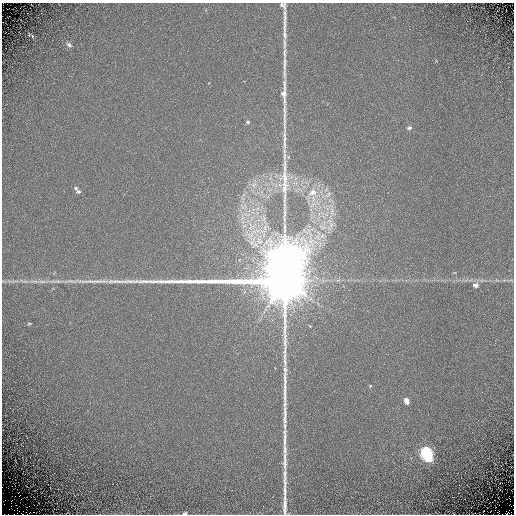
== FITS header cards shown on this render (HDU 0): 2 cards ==
NAXIS1  =                  512 / Required FITS header
NAXIS2  =                  512 / Required FITS header

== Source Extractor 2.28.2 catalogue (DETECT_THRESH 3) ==
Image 512 x 512 px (HDU 0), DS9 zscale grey, 1 PNG px = 1 image px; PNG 516 x 516 px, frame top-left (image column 1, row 512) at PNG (2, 3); no overlay
Background -0.724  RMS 0.96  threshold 2.89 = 3 sigma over >= 5 px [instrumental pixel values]
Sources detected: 19; all 19 listed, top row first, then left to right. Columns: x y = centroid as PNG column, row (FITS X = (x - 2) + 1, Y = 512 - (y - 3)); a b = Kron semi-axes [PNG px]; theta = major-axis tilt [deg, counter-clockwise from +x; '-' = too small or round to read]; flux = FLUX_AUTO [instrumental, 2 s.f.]
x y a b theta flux
32 36 5 3 - 63
69 45 8 5 -40 180
248 122 5 5 - 130
409 128 6 5 - 140
288 157 6 3 72 66
76 188 6 5 - 120
78 191 6 5 - 160
313 192 14 11 13 910
290 274 8 6 52 11000
42 281 14 4 -6 310
57 281 13 5 -9 270
72 281 19 4 -9 320
284 282 74 38 90 340000
476 285 7 6 - 300
29 324 7 4 13 87
370 386 4 3 - 61
406 401 7 5 -63 430
426 453 9 6 -68 12000
185 513 5 4 - 100
At the frame edge (FLAGS 8, measured only in part): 1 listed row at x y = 185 513